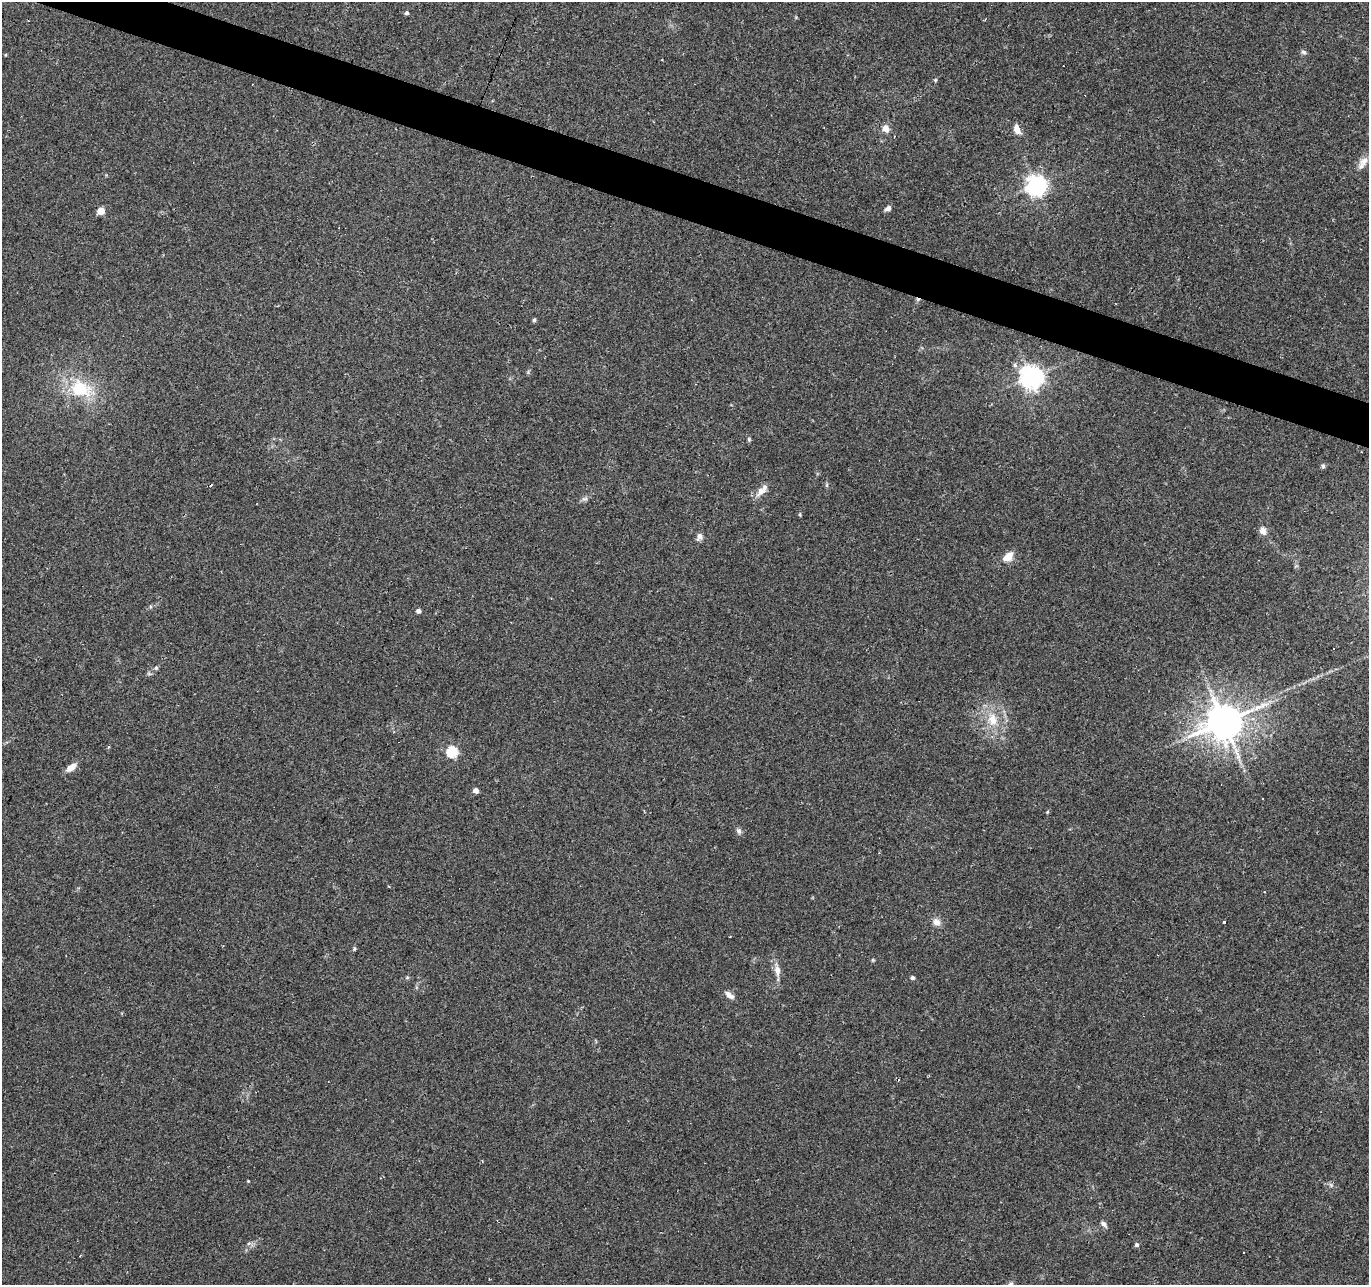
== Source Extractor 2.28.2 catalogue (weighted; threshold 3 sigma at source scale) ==
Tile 11 of 4 x 4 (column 3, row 3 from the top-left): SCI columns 2733-4099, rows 1492-2774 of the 5469 x 5613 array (HDU 1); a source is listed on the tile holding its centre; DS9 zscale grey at full resolution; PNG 1371 x 1287 px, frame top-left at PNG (2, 2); no overlay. Shown black and unused: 3% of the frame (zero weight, under 2 of 3 exposures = <1% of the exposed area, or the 3 px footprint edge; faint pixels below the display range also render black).
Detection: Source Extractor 2.28.2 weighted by HDU 2 'WHT'; one run over the whole footprint, this tile lists its part. Background 0.0249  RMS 0.0036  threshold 0.0161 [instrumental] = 3 sigma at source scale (4.5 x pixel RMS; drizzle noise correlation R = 1.50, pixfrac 1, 0.0396/0.0396 arcsec/px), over >= 5 px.
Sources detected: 53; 8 cosmic-ray / hot-pixel residue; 1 long thin detection or spike segment (spike, bleed or trail) — not listed; the other 44 listed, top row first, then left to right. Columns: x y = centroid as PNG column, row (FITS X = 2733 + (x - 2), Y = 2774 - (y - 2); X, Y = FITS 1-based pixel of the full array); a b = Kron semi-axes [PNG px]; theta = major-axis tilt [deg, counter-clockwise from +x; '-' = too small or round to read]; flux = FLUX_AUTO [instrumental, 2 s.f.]
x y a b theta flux
407 13 4 4 - 0.85
1303 52 7 6 - 0.89
935 80 4 4 - 0.42
885 128 6 6 - 3.9
1017 129 12 7 -67 2.8
1364 161 16 10 32 3.1
1036 185 7 7 - 210
888 208 8 5 27 1.2
101 211 5 5 - 8.7
534 320 5 5 - 0.55
1031 377 8 7 - 270
80 389 24 18 -17 17
749 439 6 4 -50 0.51
1323 466 6 5 - 0.65
761 491 19 8 45 3.2
584 499 9 5 6 0.96
800 514 6 4 89 0.38
1263 531 7 6 - 2.6
699 536 10 6 68 1.5
1008 557 13 8 40 4.2
418 611 4 4 - 1.4
156 668 5 5 - 0.58
993 720 18 12 -80 6.5
1224 722 10 10 - 970
108 747 5 3 - 0.41
452 752 6 5 - 32
71 767 14 7 35 2.7
476 790 4 4 - 2.4
1262 798 3 3 - 0.88
1047 812 5 3 - 0.33
739 831 8 6 -65 0.98
936 922 10 8 -35 2.2
1224 922 3 3 - 4.5
354 949 6 4 -86 0.46
873 960 6 3 -71 0.36
777 970 14 8 -83 2.6
407 977 6 4 2 0.44
912 978 5 4 - 0.7
729 995 11 6 -37 2.1
248 1181 3 3 - 0.29
1331 1185 7 5 -47 0.69
1104 1224 11 6 -44 1.2
1137 1245 5 5 - 0.77
1243 1252 2 2 - 0.32